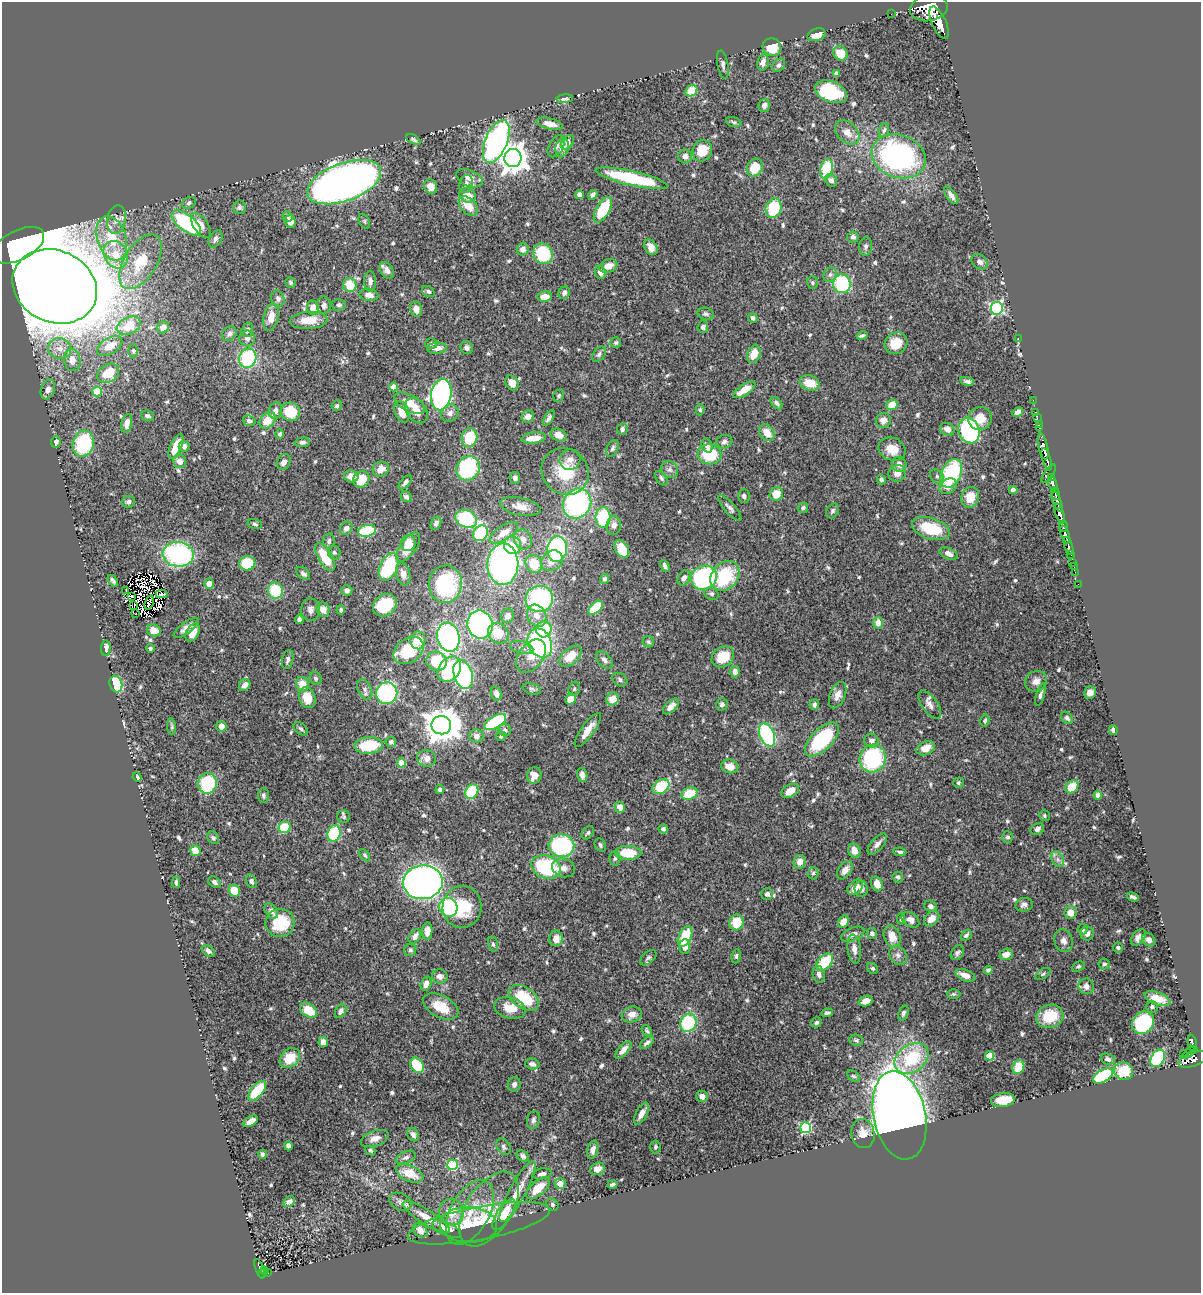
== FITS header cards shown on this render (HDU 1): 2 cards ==
NAXIS1  =                 1199
NAXIS2  =                 1291

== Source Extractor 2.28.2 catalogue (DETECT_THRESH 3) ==
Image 1199 x 1291 px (HDU 1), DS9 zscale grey, 1 PNG px = 1 image px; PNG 1203 x 1295 px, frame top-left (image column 1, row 1291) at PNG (2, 2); each listed source drawn as its Kron ellipse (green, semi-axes under 4 px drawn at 4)
Background 0.722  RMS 0.016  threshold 0.0494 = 3 sigma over >= 5 px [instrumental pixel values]
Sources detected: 647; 3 with non-positive FLUX_AUTO (blend fragments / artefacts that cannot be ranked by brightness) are neither listed nor drawn; of the other 644, the 500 brightest by FLUX_AUTO listed and drawn (144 fainter detections omitted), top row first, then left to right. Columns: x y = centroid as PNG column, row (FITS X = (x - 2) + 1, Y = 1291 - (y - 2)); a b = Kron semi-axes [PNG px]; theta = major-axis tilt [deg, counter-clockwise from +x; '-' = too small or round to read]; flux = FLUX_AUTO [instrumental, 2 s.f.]
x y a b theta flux
929 8 19 13 12 5300
891 14 2 2 - 7
939 23 17 7 -66 3200
817 35 9 6 16 13
772 47 9 8 - 27
841 53 8 6 -39 20
763 62 9 5 78 6.2
723 64 14 5 -80 4.2
779 65 7 5 47 3.5
836 73 4 3 - 2.5
691 91 6 5 - 29
831 92 17 10 -22 95
565 99 8 4 5 2.8
764 105 7 5 78 4.2
734 122 8 4 -17 2
550 124 13 5 -14 8.8
884 130 7 5 70 2.4
847 132 14 10 -45 11
413 139 7 4 -30 2.4
496 141 22 11 67 300
568 142 8 5 55 4.7
556 146 12 7 61 4.9
562 148 10 6 77 9.5
702 151 11 9 70 24
685 156 7 7 - 6.1
899 156 28 21 -18 240
513 158 9 8 - 1500
755 168 9 7 58 25
827 169 10 6 75 53
469 178 14 8 -24 9.8
632 178 37 7 -13 92
831 180 7 5 -49 5.3
344 182 39 19 20 1200
466 184 9 6 74 4.8
431 186 7 6 - 12
468 195 8 7 - 16
579 195 4 4 - 5.8
593 195 5 4 - 3.4
951 195 10 4 -53 5.4
189 203 7 5 33 2.6
468 206 11 7 -46 16
239 207 6 6 - 2.7
774 208 10 8 75 53
603 210 14 6 60 47
287 217 5 5 - 2.5
117 220 14 9 80 7.5
364 221 8 5 -62 2.1
290 222 6 5 - 8.1
186 223 18 8 -38 120
201 225 14 7 -56 8.8
853 237 6 5 - 3.1
112 238 23 14 -72 33
215 239 9 6 60 4.1
18 245 28 14 27 4000
866 246 9 6 82 3.7
651 247 8 6 -59 10
523 249 6 6 - 6
543 254 11 9 -62 58
116 255 14 11 -59 20
141 262 31 16 58 38
980 262 9 7 -40 4.8
608 266 9 6 21 9.6
387 270 9 6 -56 6.1
600 272 6 5 - 5.6
830 275 8 6 58 3.5
370 281 10 6 -89 5
290 282 5 5 - 2.1
812 283 6 5 - 2
842 284 9 8 - 85
350 285 7 6 - 29
55 286 43 36 -24 6800
428 291 7 5 -34 3.1
564 293 6 5 - 4
369 295 9 6 -8 6.8
545 297 7 5 7 12
278 299 8 6 -68 4.5
324 305 8 7 - 4.5
339 305 7 5 3 2.5
313 308 7 6 - 15
997 308 6 6 - 210
416 309 8 6 -75 6.7
706 314 8 6 -17 2.7
271 317 14 7 78 15
753 318 5 4 - 3.4
309 320 19 8 4 18
129 326 12 8 25 29
163 327 6 5 - 8.4
703 327 6 5 - 2.7
247 330 7 5 73 3.2
229 334 8 6 47 3.5
862 336 5 3 - 2.3
247 338 8 8 - 5.1
1018 338 3 2 - 42
616 342 5 5 - 2.3
431 343 6 5 - 2.3
896 343 12 10 35 21
109 346 14 8 31 16
437 348 10 5 5 8.8
467 348 7 6 - 3.1
60 349 12 10 -16 11
133 351 7 5 -88 2
599 354 8 5 51 3.1
754 354 9 6 70 15
248 358 10 8 70 98
72 360 11 8 -82 11
108 373 12 8 32 28
967 381 7 4 -15 3
512 383 8 6 -59 13
810 383 10 7 -22 18
393 387 4 4 - 11
48 389 10 7 71 6.2
744 390 13 5 34 16
97 391 5 4 - 40
441 395 16 10 81 320
559 396 6 5 - 2
1033 400 2 2 - 12
410 403 17 8 -27 19
777 403 7 4 -49 3.1
892 405 6 5 - 19
337 406 5 5 - 2.1
700 410 5 4 - 2
275 411 8 6 79 6.2
416 411 14 10 -53 13
290 412 10 9 - 34
402 412 11 7 -68 16
1018 412 6 4 31 5.5
1036 412 3 2 - 21
450 413 9 8 - 5.9
148 416 7 5 -22 2.8
528 416 6 6 - 7
549 418 8 4 57 3.3
980 418 12 11 - 16
1037 418 2 2 - 12
268 420 9 7 45 19
883 420 7 7 - 8.6
249 421 6 5 - 3.6
127 423 9 5 79 8.2
1039 424 2 2 - 15
1040 428 3 2 - 24
622 429 6 5 - 3
947 429 8 6 -29 6.5
969 431 13 10 -69 130
767 433 9 7 -50 14
280 434 4 4 - 2.8
558 435 8 6 -22 9.3
469 438 9 7 72 40
534 438 12 5 7 15
56 442 5 4 - 4.9
302 442 8 5 6 3.1
724 442 8 6 15 3.6
83 444 13 10 74 84
707 445 7 5 -64 4.4
176 446 13 5 65 22
184 446 5 5 - 5
1043 446 13 4 -78 1100
613 448 9 5 65 2.9
892 449 14 11 -22 18
710 454 12 10 -6 44
1047 459 11 3 -73 1000
570 460 10 10 - 7.8
180 461 6 6 - 8.6
284 462 8 6 60 5.2
899 464 8 7 - 6.9
468 468 13 11 53 120
381 469 8 7 - 9.5
670 470 9 8 - 4.6
565 471 25 22 -44 48
897 473 9 8 - 8
951 473 15 10 66 98
1049 474 11 4 54 190
351 476 7 6 - 9.2
937 476 8 6 -49 3.1
1051 477 4 3 - 120
515 478 6 5 - 3.4
661 478 8 5 -53 2.7
361 479 8 7 - 25
881 480 5 4 - 3
405 482 8 4 47 3.2
1053 484 7 3 -71 560
948 486 9 7 31 6.8
1013 490 4 4 - 3.5
1055 493 6 3 -82 390
776 494 7 6 - 16
744 496 7 6 - 3.5
406 497 6 5 - 3.1
970 497 10 8 72 20
129 502 6 6 - 3.7
1057 502 10 3 -68 310
577 503 15 13 57 190
520 507 20 8 -11 12
730 508 16 5 -49 4.8
803 508 5 5 - 2.9
832 511 8 6 59 2.7
1060 513 10 4 -73 1500
603 517 10 7 -90 74
466 519 11 8 -23 77
436 523 7 5 63 3.4
255 524 7 5 -16 2.3
614 525 9 7 85 5.7
1063 526 5 3 - 310
346 528 7 6 - 4.8
931 528 19 10 -18 46
367 531 9 6 11 65
480 533 8 7 - 60
504 533 16 7 33 15
1065 535 9 4 -70 850
523 539 10 8 -61 9.2
329 541 8 6 83 3.1
408 543 8 7 - 14
512 545 9 8 - 18
1068 546 9 3 -74 190
408 547 17 8 53 26
557 549 13 10 84 140
622 549 9 6 -57 23
334 552 7 6 - 2.9
948 553 10 5 -25 8.5
178 554 15 12 -7 170
1071 554 3 2 - 120
325 557 15 7 -60 40
552 561 11 9 35 13
1072 562 3 3 - 60
247 563 8 7 - 40
503 564 21 15 89 340
534 564 9 8 - 27
665 566 6 4 -62 4
1074 566 3 2 - 22
389 567 14 8 65 93
1075 572 2 2 - 8.9
303 574 8 5 -41 3.9
403 574 11 7 -76 7.8
725 576 16 13 50 65
684 578 8 5 62 4.4
704 578 13 12 - 170
605 579 5 4 - 2.8
113 581 6 3 -52 2.6
209 584 5 4 - 8.4
445 584 19 16 85 91
1078 584 2 2 - 5.9
347 590 5 5 - 4.4
126 591 3 2 - 2.6
275 591 8 7 - 48
161 594 6 2 -1 2.3
711 594 7 5 -31 2.9
131 597 3 3 - 2.2
539 599 14 13 - 120
149 602 7 3 72 2.3
134 605 3 2 - 2.1
385 605 13 10 38 47
595 608 8 5 44 43
310 610 11 9 -90 5.6
323 610 7 6 - 11
341 610 4 4 - 2.3
136 613 2 2 - 2.9
508 616 7 6 - 6.5
537 616 11 9 -61 11
299 619 4 4 - 3.3
878 623 6 5 - 10
480 625 14 13 - 230
186 628 15 5 37 8.5
544 629 8 8 - 51
154 630 7 6 - 14
193 632 10 6 61 13
498 633 11 9 -41 24
448 637 14 11 -77 250
418 640 9 7 -88 15
648 642 6 5 - 2.3
540 643 15 11 -64 180
522 647 12 6 -15 4.4
106 648 8 5 88 8.2
150 649 4 4 - 2.2
409 651 16 12 35 50
531 656 19 12 53 16
570 656 13 8 42 21
723 657 12 9 36 26
288 659 10 5 75 3.9
604 660 10 6 -47 4.5
436 661 10 9 - 51
449 669 14 10 51 110
735 672 5 5 - 5.3
463 675 15 9 -73 160
316 678 7 5 -60 2.9
620 680 8 6 -35 3.2
1036 681 11 10 - 8
116 684 8 6 -74 56
302 684 7 6 - 17
245 685 6 5 - 6.4
365 689 11 6 -66 4.5
532 689 9 5 -18 2.9
574 689 7 5 73 2.2
387 693 11 10 - 120
1090 693 6 5 - 6.1
496 694 7 5 -68 6.6
838 695 14 7 69 8.5
1040 695 11 4 74 3.5
307 698 10 8 -71 22
570 699 6 5 - 20
613 699 6 6 - 17
722 704 6 6 - 3.3
814 704 5 5 - 2.8
930 705 16 8 -55 7.1
671 706 10 5 44 8.5
1067 718 7 5 -46 3.6
985 720 6 4 80 2
495 722 12 6 30 90
441 725 10 9 - 2600
221 726 5 5 - 8.1
172 727 8 4 -84 2.1
301 729 8 5 -38 2.6
505 730 6 6 - 4.1
588 730 20 6 54 13
1113 730 5 3 - 3.3
767 735 12 7 -67 130
476 736 7 6 - 5.7
501 736 5 4 - 2.4
822 739 21 10 45 99
872 741 7 7 - 5.3
391 742 5 5 - 2.8
368 745 14 8 4 58
925 748 10 6 26 13
427 758 9 8 - 9.3
873 758 14 13 - 100
401 763 4 4 - 32
730 766 8 6 -15 11
534 775 8 7 - 11
582 775 7 5 -73 6.2
137 777 5 3 - 2.3
207 783 10 9 - 75
958 783 5 5 - 2.2
661 786 9 6 35 46
1072 787 7 5 48 26
440 789 4 4 - 2.4
790 791 9 6 31 14
472 792 8 6 58 55
689 793 8 6 18 29
263 795 7 5 -87 3.2
1098 795 4 4 - 4.2
620 807 5 5 - 9.5
1044 816 5 5 - 2.2
344 817 6 6 - 2.1
285 827 6 5 - 43
663 829 5 4 - 2.9
1037 829 7 5 34 4.2
334 833 8 6 73 57
588 833 7 5 53 2.5
1008 837 6 5 - 2.4
213 838 6 5 - 3.1
877 844 13 6 48 6.3
600 845 7 5 -63 2.4
561 846 13 11 -8 120
195 851 5 5 - 24
854 851 7 6 - 9.8
900 852 6 4 -6 2.7
628 853 13 7 -1 39
365 855 7 4 -52 2
615 858 7 5 87 2.4
1058 859 8 6 -60 4
800 862 7 6 - 7.9
546 867 15 11 -19 99
564 868 12 9 -16 7
845 870 10 6 57 7.3
813 873 6 5 - 2.4
898 877 5 5 - 2.9
251 881 7 5 -63 3.7
176 882 5 4 - 2.7
214 882 7 5 -38 3.5
423 882 20 17 8 620
877 884 8 5 -69 11
855 887 9 6 44 12
861 889 8 6 88 4
234 891 6 5 - 21
767 894 6 6 - 4.2
1133 897 6 3 -22 3.2
1024 905 9 7 10 4.5
930 906 7 5 -27 4
448 907 9 9 - 120
462 907 21 19 83 49
271 911 8 5 -55 4.5
1071 913 6 6 - 11
901 918 6 4 85 2.3
932 919 9 6 46 11
910 920 10 6 -36 7.4
737 922 8 7 - 28
843 922 6 5 - 11
280 923 14 14 - 43
1083 929 5 5 - 2.2
427 931 9 5 85 8.5
872 933 5 5 - 3.1
853 934 12 6 22 6.5
1087 934 7 6 - 5.8
966 935 6 4 39 2.6
415 936 8 5 53 5.7
685 936 11 6 64 40
892 936 11 8 -72 14
1138 937 9 6 52 5.3
556 938 8 7 - 8.6
1149 940 7 6 - 4.2
1064 941 11 9 -71 6.4
493 944 7 4 -75 2.1
685 946 7 5 86 8.8
1118 947 5 5 - 2.5
854 949 14 6 -83 7.4
410 950 6 5 - 3
208 951 7 5 -39 4
957 953 8 6 53 3
1006 954 7 5 21 8.1
898 955 10 8 -54 5.3
736 956 7 4 82 2.2
648 958 9 5 41 3
825 962 10 6 47 47
1104 964 5 5 - 2.3
1078 966 6 4 25 2
872 968 6 5 - 2.1
988 970 4 4 - 2.5
819 974 8 6 -74 4.9
1043 974 8 4 33 2.4
965 975 10 5 -22 10
440 976 8 7 - 4.6
426 984 7 5 72 6.1
1086 986 8 7 - 5.3
954 994 7 5 1 2.1
524 998 17 10 -33 42
1157 999 13 6 -20 14
865 1001 7 5 19 7.5
441 1006 19 11 -28 25
1152 1007 6 6 - 2.7
510 1008 16 10 -15 17
308 1010 9 6 -36 26
341 1011 7 5 60 4.8
827 1013 6 3 10 2.9
903 1013 8 4 70 2.7
632 1014 10 7 16 8.1
1050 1016 14 11 19 38
816 1022 5 4 - 2.7
688 1023 9 8 - 70
1143 1023 12 10 51 96
647 1031 6 4 -52 2
856 1040 7 5 -23 2.3
323 1042 5 4 - 7.5
647 1043 8 4 37 3.9
1192 1043 8 3 -80 210
623 1050 11 5 47 7.2
1194 1050 3 3 - 120
1189 1052 6 3 37 78
1183 1054 2 2 - 10
990 1056 4 4 - 39
290 1058 11 8 41 26
912 1058 18 13 35 55
1158 1058 9 6 59 110
1108 1059 7 5 -21 4.2
1193 1059 15 7 20 650
532 1064 7 5 -15 4.7
417 1065 8 6 -53 49
1018 1067 7 5 70 22
1124 1071 9 8 - 35
854 1076 7 5 -37 2.3
1103 1076 11 6 29 120
514 1084 7 6 - 4.2
257 1091 12 6 50 43
702 1096 6 5 - 6.5
1003 1100 12 7 9 26
642 1114 12 5 61 7.5
900 1115 45 26 -78 2400
533 1120 9 6 79 3.7
251 1121 8 4 32 9.6
806 1128 5 5 - 130
863 1133 15 11 -78 13
413 1135 7 5 -58 4.6
375 1139 14 8 19 9.4
288 1146 4 4 - 4.2
504 1147 9 6 -58 3.3
655 1147 6 5 - 2.2
370 1150 5 4 - 2.4
593 1150 9 5 77 5.9
263 1154 4 3 - 3.1
523 1156 7 5 -36 4
406 1157 10 6 22 3.8
452 1165 5 5 - 75
597 1169 7 6 - 7
410 1173 14 7 -23 22
542 1174 9 5 11 5
560 1184 6 5 - 8.8
613 1184 5 3 - 2.5
538 1188 14 7 40 24
517 1192 34 8 61 21
289 1201 6 4 31 4.8
400 1202 12 8 -27 5.3
552 1205 6 5 - 2.2
489 1209 42 23 57 44
451 1212 13 12 - 21
470 1212 35 19 61 40
504 1215 18 7 57 29
426 1217 27 7 -32 18
479 1223 72 16 11 47
469 1225 28 18 -2 23
447 1229 15 6 -24 22
420 1230 8 6 -46 7.1
260 1269 10 3 -69 130
264 1270 3 3 - 39
262 1273 3 3 - 71
268 1273 4 2 - 23
At the frame edge (FLAGS 8, measured only in part): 1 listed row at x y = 929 8
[144 fainter detections neither listed nor drawn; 3 non-positive-flux detections neither listed nor drawn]